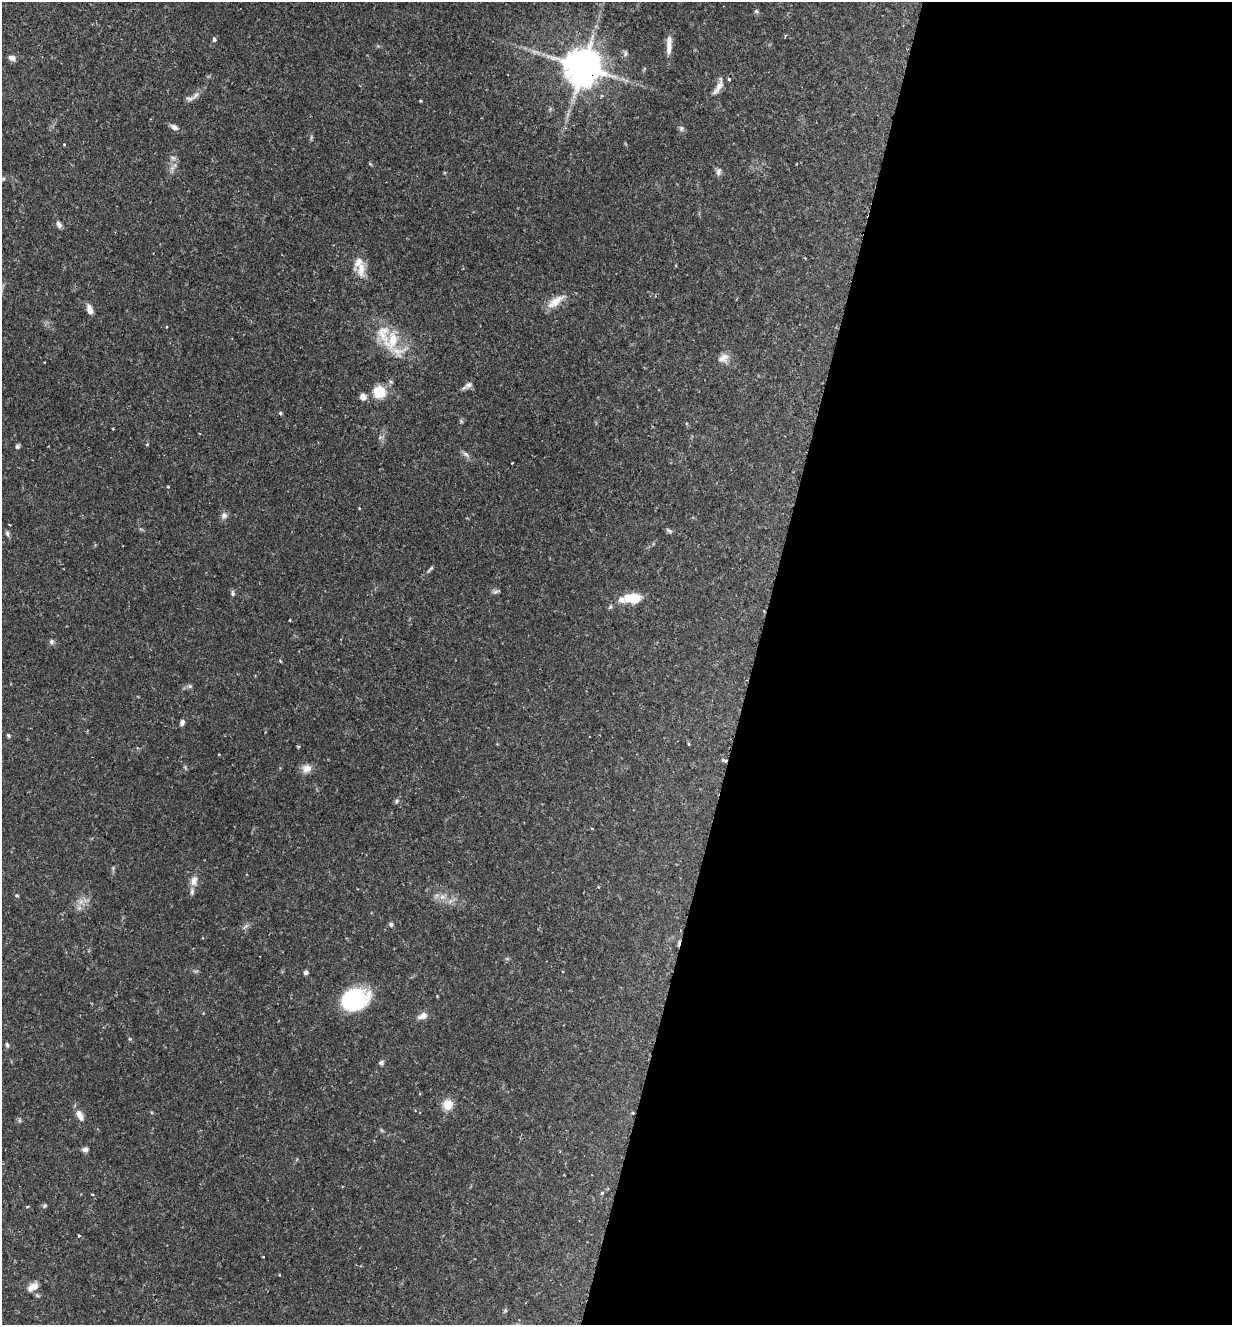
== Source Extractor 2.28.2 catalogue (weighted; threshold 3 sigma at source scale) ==
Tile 12 of 4 x 4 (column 4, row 3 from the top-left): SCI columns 3826-5055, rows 1331-2653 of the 5318 x 5303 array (HDU 1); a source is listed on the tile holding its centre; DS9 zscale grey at full resolution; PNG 1234 x 1327 px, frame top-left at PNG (2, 2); no overlay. Shown black and unused: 39% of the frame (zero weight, under 2 of 3 exposures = <1% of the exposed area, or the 3 px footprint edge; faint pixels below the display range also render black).
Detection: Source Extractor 2.28.2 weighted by HDU 2 'WHT'; one run over the whole footprint, this tile lists its part. Background 0.157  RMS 0.0037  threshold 0.0167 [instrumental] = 3 sigma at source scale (4.5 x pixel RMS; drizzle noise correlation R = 1.50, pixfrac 1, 0.05/0.05 arcsec/px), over >= 5 px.
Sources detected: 83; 8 inside a brighter listed object's ellipse — not listed separately; the other 75 listed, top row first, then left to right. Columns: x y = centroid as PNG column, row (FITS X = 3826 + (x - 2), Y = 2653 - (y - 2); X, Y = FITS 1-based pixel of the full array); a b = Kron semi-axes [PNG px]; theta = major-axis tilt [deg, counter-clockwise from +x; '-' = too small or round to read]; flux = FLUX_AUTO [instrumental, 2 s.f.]
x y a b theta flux
756 11 6 4 -44 0.57
214 39 7 4 -89 0.7
669 47 19 8 87 2.9
534 51 7 4 -19 1
625 53 8 5 72 0.79
12 58 8 6 -21 1.7
583 67 12 11 - 1000
718 87 24 7 62 2.9
196 95 16 5 47 1.9
420 101 3 2 - 0.44
174 127 10 6 -30 1.5
681 128 7 5 71 0.79
64 144 3 2 - 0.35
173 158 9 5 -20 1
718 172 10 6 72 1.2
59 224 9 6 -65 1.2
361 269 24 10 90 4.8
555 302 25 9 36 4.5
90 309 11 6 -69 2.3
167 327 3 3 - 0.32
392 341 26 15 59 10
723 358 15 10 29 2.5
468 385 11 7 29 1.5
379 392 13 12 - 8.7
363 397 8 7 - 1.7
280 413 5 4 - 0.49
461 421 5 5 - 0.49
686 423 4 3 - 0.38
147 444 4 3 - 0.39
17 446 6 5 - 0.68
466 454 10 5 -38 1.2
512 463 3 2 - 0.28
224 515 9 8 - 1.3
669 530 10 4 -30 0.71
7 533 8 5 -80 0.76
430 569 12 3 45 0.69
496 592 8 5 26 0.86
232 593 7 5 -90 0.8
631 598 17 9 -1 9.4
610 607 6 5 - 0.55
290 620 3 3 - 0.42
51 642 6 6 - 0.85
280 661 3 3 - 0.48
190 686 6 5 - 0.66
182 722 7 5 70 1.1
9 735 5 5 - 0.51
689 744 5 3 - 0.37
298 746 5 3 - 0.35
219 754 2 2 - 0.32
725 761 7 3 -26 1
306 768 13 10 11 2.7
397 801 6 5 - 0.68
194 881 14 8 75 2.6
17 895 4 3 - 0.59
442 897 8 6 -6 1.6
391 924 6 5 - 0.72
245 926 9 3 44 0.65
306 972 4 4 - 1.2
355 999 28 21 19 27
423 1016 11 7 21 2.3
7 1045 6 4 -72 0.63
381 1062 6 6 - 0.82
448 1105 13 12 - 4.1
79 1113 10 8 84 1.7
632 1113 4 3 - 0.42
85 1149 7 6 - 1.1
602 1193 4 3 - 0.77
92 1194 4 2 - 0.33
45 1206 5 5 - 0.57
27 1207 4 3 - 0.41
79 1235 3 3 - 0.54
263 1257 2 2 - 0.29
279 1275 3 3 - 0.35
33 1287 15 8 33 3.2
505 1310 5 5 - 0.5
Overlapping masked pixels (flux is a lower limit): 3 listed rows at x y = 583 67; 725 761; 632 1113